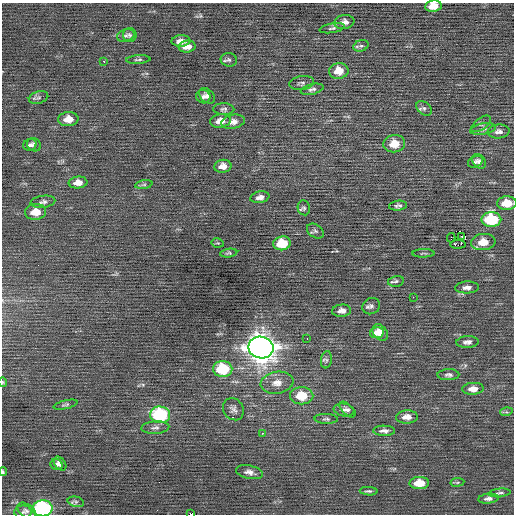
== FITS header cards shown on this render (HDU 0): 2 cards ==
NAXIS1  =                  512 / Axis length
NAXIS2  =                  512 / Axis length

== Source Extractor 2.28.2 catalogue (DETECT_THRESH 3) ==
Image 512 x 512 px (HDU 0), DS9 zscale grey, 1 PNG px = 1 image px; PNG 516 x 516 px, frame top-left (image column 1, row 512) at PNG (2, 3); each listed source drawn as its Kron ellipse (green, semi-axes under 4 px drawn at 4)
Background 0.0219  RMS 0.8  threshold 2.41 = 3 sigma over >= 5 px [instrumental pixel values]
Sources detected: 91; all 91 listed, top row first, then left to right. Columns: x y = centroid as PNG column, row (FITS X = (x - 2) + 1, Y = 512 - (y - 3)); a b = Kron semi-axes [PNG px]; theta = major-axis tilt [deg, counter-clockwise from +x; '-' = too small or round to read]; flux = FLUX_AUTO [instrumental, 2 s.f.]
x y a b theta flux
433 6 8 5 8 730
344 22 10 7 7 270
332 28 13 4 10 140
126 35 9 6 16 130
130 35 7 7 - 110
181 41 9 5 3 290
187 46 8 6 8 390
361 46 8 5 20 120
138 59 12 4 3 100
229 60 8 7 - 150
104 61 3 2 - 220
339 71 10 8 8 730
302 83 12 6 7 180
312 89 12 5 13 170
207 96 9 6 -41 190
203 97 7 6 - 150
38 98 10 6 14 140
424 108 9 6 -38 160
224 109 10 5 -2 140
68 119 10 7 5 550
220 121 10 6 6 440
233 122 12 7 9 330
481 124 11 5 36 150
483 129 13 5 10 170
499 131 11 7 6 230
394 144 11 8 6 820
30 145 7 6 - 140
34 145 7 6 - 150
479 161 8 6 -50 150
475 162 8 5 25 130
223 166 8 6 8 370
78 183 9 6 5 390
144 185 9 4 8 100
260 197 9 5 12 260
43 202 12 6 8 190
507 203 10 7 2 920
398 206 9 5 7 150
304 208 7 6 - 120
36 212 10 8 7 830
491 219 10 7 0 3400
315 231 9 6 -35 140
461 236 3 2 - 97
451 238 5 2 - 300
483 242 12 8 6 760
218 243 6 4 -10 74
282 243 9 7 8 1500
458 244 8 3 1 790
229 253 8 4 8 93
423 253 11 3 2 72
396 281 8 5 12 130
467 287 12 6 2 250
413 297 2 2 - 21
371 306 9 8 - 190
342 311 9 6 5 300
380 332 9 6 -49 510
377 333 7 5 10 340
307 339 3 2 - 81
467 342 11 6 4 220
261 347 12 11 - 74000
326 360 9 5 82 140
223 369 9 8 - 3200
448 375 11 5 1 160
3 382 4 4 - 52
277 383 16 11 9 560
473 389 11 6 3 410
302 396 11 8 -1 1300
66 405 12 4 13 110
233 409 11 10 - 250
344 410 10 6 -10 210
348 410 10 5 -45 160
506 412 6 4 15 82
160 415 10 8 -6 5200
407 417 11 6 2 410
326 419 12 5 -2 140
155 428 14 6 4 200
384 431 11 5 0 240
263 433 3 2 - 570
60 463 8 5 -51 210
56 464 6 5 - 140
3 472 4 3 - 69
249 472 13 6 -12 280
457 482 7 3 9 68
419 483 10 6 1 940
369 491 9 3 -3 100
500 493 11 4 6 120
488 499 10 5 6 170
76 502 8 5 -14 100
42 508 10 8 2 11000
27 511 10 6 -35 190
23 512 9 6 0 150
191 514 2 2 - 950
At the frame edge (FLAGS 8, measured only in part): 5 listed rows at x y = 433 6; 3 382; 3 472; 42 508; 191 514